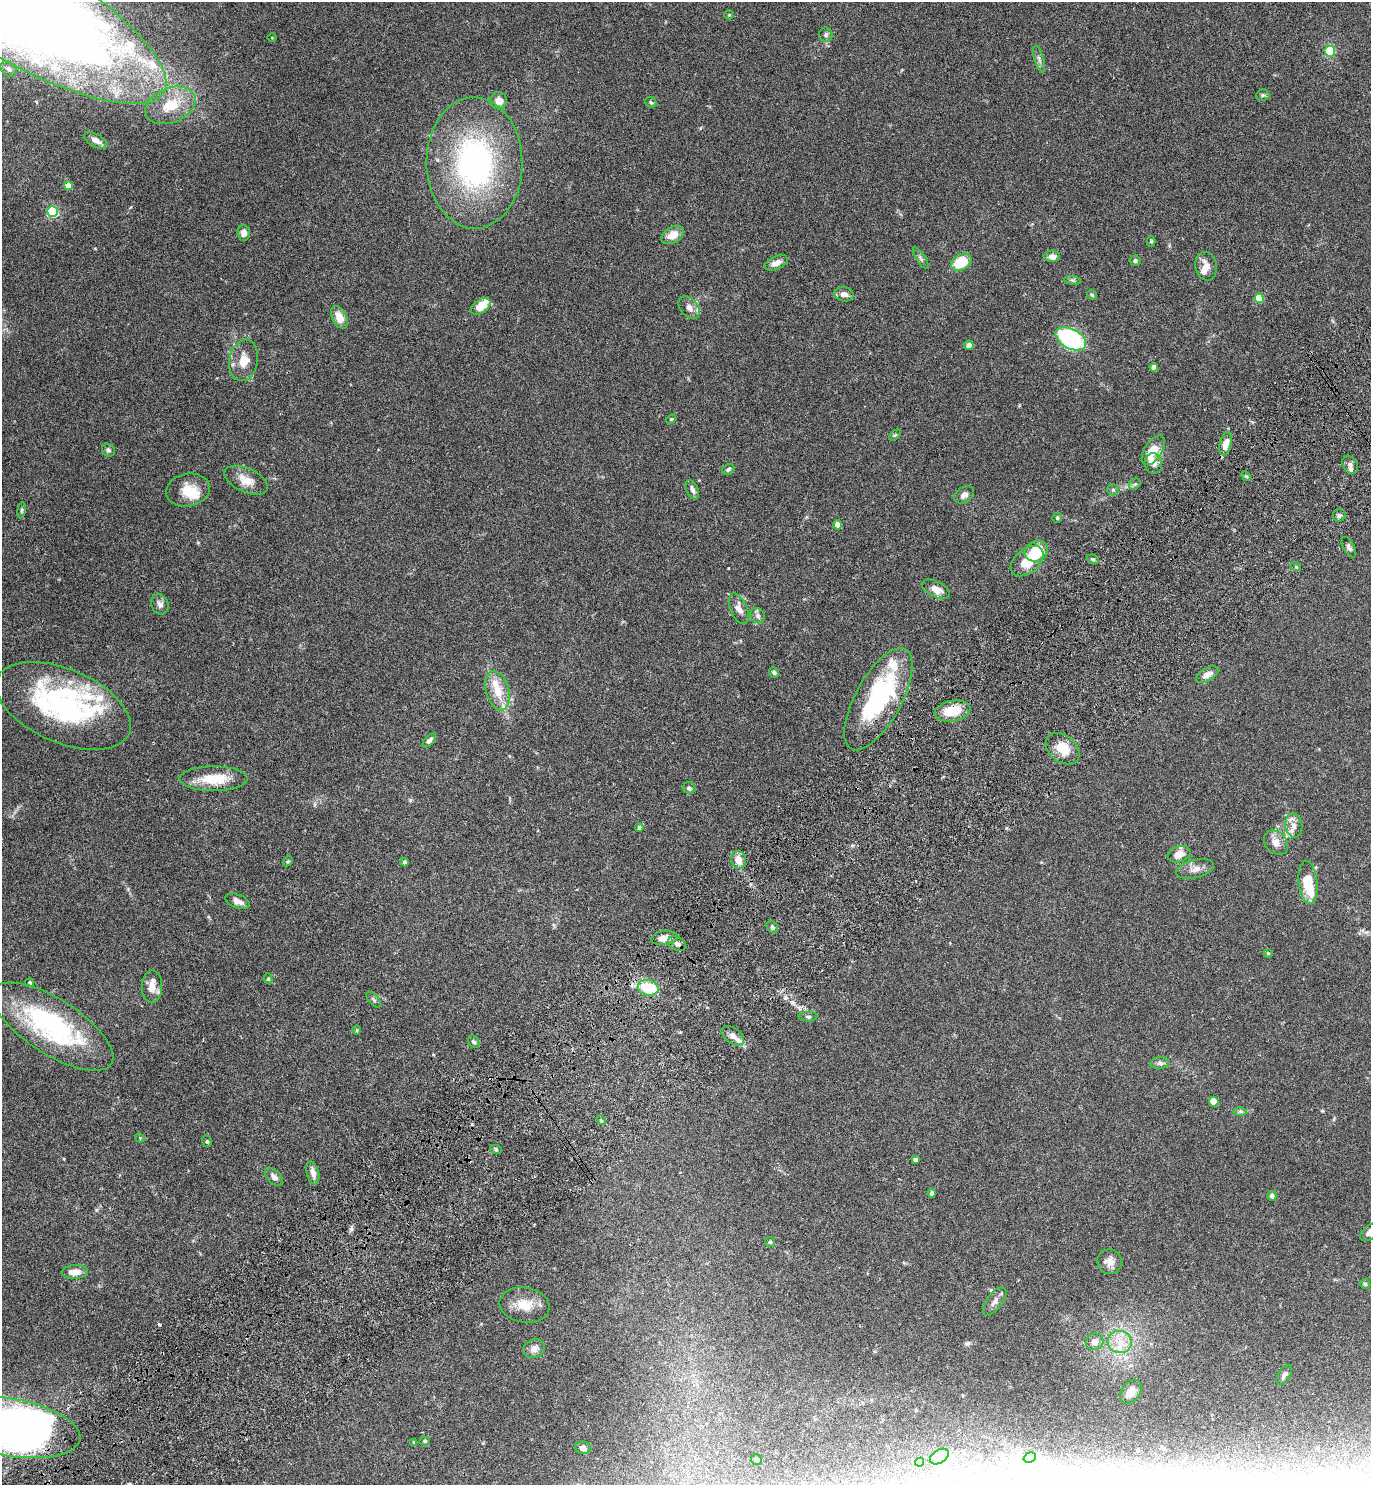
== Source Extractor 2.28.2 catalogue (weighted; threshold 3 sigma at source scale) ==
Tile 7 of 4 x 4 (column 3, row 2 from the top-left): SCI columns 2937-4305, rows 3019-4501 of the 6072 x 6081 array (HDU 1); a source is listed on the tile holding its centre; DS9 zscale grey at full resolution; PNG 1373 x 1487 px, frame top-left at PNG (2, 2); each listed source drawn as its Kron ellipse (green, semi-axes under 4 px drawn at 4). Shown black and unused: <1% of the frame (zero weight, under 4 of 7 exposures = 5% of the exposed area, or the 3 px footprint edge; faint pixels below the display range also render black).
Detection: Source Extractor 2.28.2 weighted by HDU 2 'WHT'; one run over the whole footprint, this tile lists its part. Background 0.0259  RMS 0.0024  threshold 0.00985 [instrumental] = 3 sigma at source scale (4.09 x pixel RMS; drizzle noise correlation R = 1.36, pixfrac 0.8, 0.05/0.05 arcsec/px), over >= 5 px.
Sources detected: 156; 10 inside a brighter object's white glare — neither listed nor drawn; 17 inside a brighter listed object's ellipse — not listed separately; the other 129 listed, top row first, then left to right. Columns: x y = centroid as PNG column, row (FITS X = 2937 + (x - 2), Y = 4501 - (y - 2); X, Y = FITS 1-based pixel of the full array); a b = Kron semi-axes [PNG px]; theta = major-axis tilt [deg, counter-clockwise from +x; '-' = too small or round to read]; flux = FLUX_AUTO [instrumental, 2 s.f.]
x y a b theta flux
14 5 174 53 -30 620
729 15 5 4 - 0.22
826 35 7 6 - 0.61
272 38 4 3 - 0.18
1330 51 5 5 - 6.6
1039 59 14 4 -73 0.75
9 69 9 6 -44 0.76
1263 95 6 5 - 0.41
499 101 8 8 - 1.8
651 102 6 5 - 0.31
170 105 26 17 21 6.9
96 140 13 6 -28 1.5
474 163 65 48 -89 52
68 186 4 4 - 3
52 211 5 5 - 28
244 233 8 6 -86 1.1
673 235 12 8 31 2.6
1151 241 5 4 - 0.27
1052 256 8 5 -1 1.5
921 258 12 4 -57 0.59
1135 261 5 5 - 0.51
961 262 11 7 30 6.9
776 263 12 6 24 1.6
1206 266 14 10 -78 2
1073 280 8 4 -9 0.38
844 294 10 7 -10 1.1
1092 295 5 4 - 0.41
1259 298 5 4 - 7.7
481 306 11 7 33 3.9
689 308 13 9 -49 1.6
339 317 12 7 -63 3.1
1071 339 17 10 -28 30
969 345 5 4 - 1.1
244 360 21 14 81 3.4
1154 367 4 4 - 1.8
671 419 5 4 - 0.24
895 435 7 4 44 0.3
1226 444 12 6 74 2.5
108 450 7 6 - 0.54
1153 450 17 8 57 4.2
1153 463 10 8 -80 1.4
1350 465 10 7 -57 0.75
728 469 6 5 - 0.49
1246 476 5 4 - 0.26
246 480 23 12 -24 3
1135 484 6 5 - 0.38
188 490 22 16 11 4.2
692 490 10 5 -66 0.88
1113 490 6 5 - 0.41
964 495 10 7 36 1
21 510 8 4 82 0.37
1339 515 6 6 - 0.51
1057 518 5 4 - 0.34
838 525 4 4 - 2.5
1349 547 11 5 -61 0.61
1036 551 12 10 27 6.6
1093 559 6 4 -20 0.37
1027 561 19 12 40 5.1
1296 567 5 3 - 0.22
936 589 15 7 -27 2.1
160 604 10 8 -68 1.1
739 609 16 8 -67 1.7
758 616 8 7 - 0.72
774 672 5 5 - 0.51
1207 675 12 6 30 1.5
498 691 20 11 -75 4.4
878 699 57 23 61 26
63 706 71 37 -23 41
952 711 18 10 11 6.1
429 740 9 4 48 0.91
1063 749 19 13 -38 4.6
214 779 34 12 0 6.4
689 788 6 5 - 0.55
1294 826 12 8 -82 1.6
639 827 4 4 - 0.51
1276 843 13 10 -46 2
1179 854 11 8 19 2.1
738 860 9 7 -79 2.2
288 861 6 4 44 0.31
404 862 4 4 - 0.53
1195 869 19 9 14 1.7
1308 882 21 9 -84 6.7
237 901 13 7 -22 1.5
772 927 7 5 -53 0.53
664 938 13 7 7 2.2
677 943 9 6 -26 0.97
1268 953 4 4 - 0.22
268 979 5 4 - 0.25
30 983 4 4 - 0.43
152 987 16 10 88 2.3
648 988 10 7 -12 7.7
374 1000 10 5 -49 0.46
808 1017 9 4 0 0.43
53 1026 70 27 -33 36
357 1030 5 3 - 0.24
733 1036 13 7 -35 1.4
474 1042 6 5 - 0.47
1160 1063 9 6 9 0.66
1214 1102 5 4 - 4.5
1240 1111 7 4 0 0.42
601 1120 5 4 - 0.31
140 1138 5 3 - 0.19
207 1141 6 4 -70 0.31
496 1150 6 4 -19 0.33
915 1160 4 4 - 0.64
313 1173 12 6 -76 1.5
274 1177 11 6 -44 0.95
932 1193 4 4 - 0.53
1272 1196 5 4 - 0.92
1370 1232 11 6 41 1.2
770 1242 5 5 - 0.3
1110 1262 12 12 - 1.7
75 1272 13 7 4 2
1365 1284 5 5 - 0.3
995 1301 16 7 53 1.1
525 1305 25 17 -10 4.4
1095 1342 9 8 - 1.1
1120 1342 12 11 - 2.7
534 1349 11 9 22 1.3
1284 1375 11 6 58 0.92
1131 1392 13 9 55 3.2
12 1427 69 28 -10 130
425 1441 5 4 - 0.29
414 1442 4 4 - 0.18
583 1448 8 6 -11 1
939 1457 10 6 34 0.84
1030 1457 6 5 - 0.39
756 1459 5 5 - 0.41
919 1462 4 4 - 0.84
Overlapping masked pixels (flux is a lower limit): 2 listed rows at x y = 952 711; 12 1427
Isophote crosses this tile's border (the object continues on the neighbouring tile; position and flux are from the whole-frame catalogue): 3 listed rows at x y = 14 5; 1370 1232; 12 1427
Unlisted compact peaks at least as high as the median listed source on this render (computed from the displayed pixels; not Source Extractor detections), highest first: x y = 351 1229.